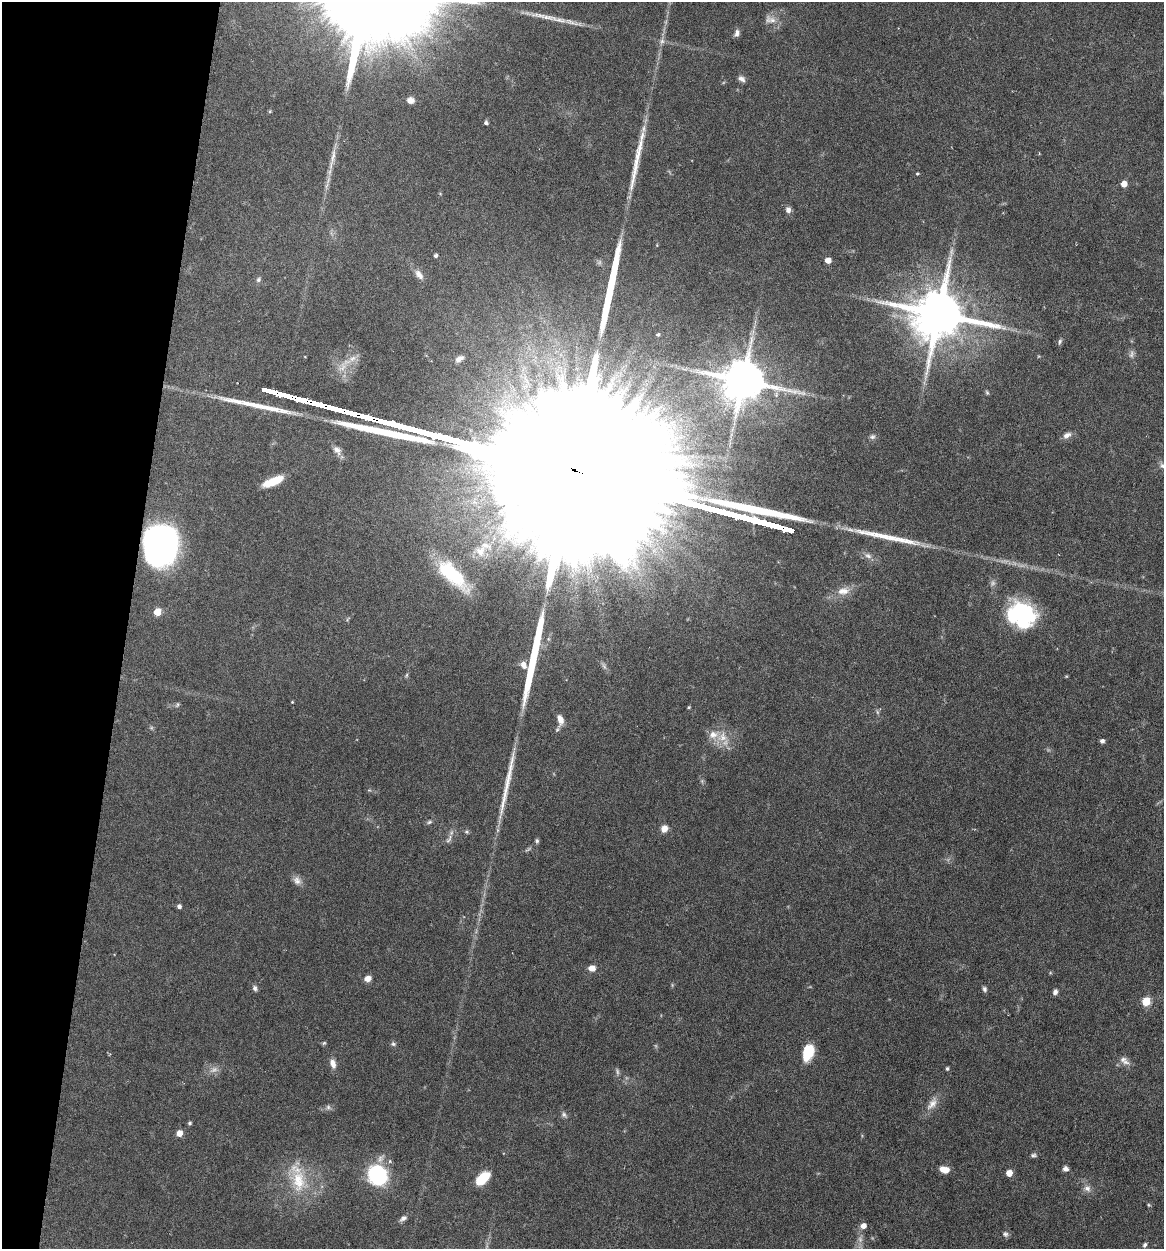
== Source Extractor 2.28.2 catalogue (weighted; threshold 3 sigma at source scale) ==
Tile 9 of 4 x 4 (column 1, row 3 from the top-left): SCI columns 241-1402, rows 1250-2496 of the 5010 x 4991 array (HDU 1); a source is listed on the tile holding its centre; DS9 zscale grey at full resolution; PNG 1166 x 1251 px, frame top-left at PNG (2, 2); no overlay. Shown black and unused: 11% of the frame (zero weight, under 4 of 7 exposures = <1% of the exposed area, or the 3 px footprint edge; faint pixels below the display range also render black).
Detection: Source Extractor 2.28.2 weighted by HDU 2 'WHT'; one run over the whole footprint, this tile lists its part. Background 0.0616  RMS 0.0029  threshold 0.0117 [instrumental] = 3 sigma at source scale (4.09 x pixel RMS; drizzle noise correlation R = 1.36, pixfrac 0.8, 0.05/0.05 arcsec/px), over >= 5 px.
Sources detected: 100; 5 too faint to see at this stretch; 1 inside a brighter object's white glare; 7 long thin detections or spike segments (spike, bleed or trail) — not listed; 2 inside a brighter listed object's ellipse — not listed separately; the other 85 listed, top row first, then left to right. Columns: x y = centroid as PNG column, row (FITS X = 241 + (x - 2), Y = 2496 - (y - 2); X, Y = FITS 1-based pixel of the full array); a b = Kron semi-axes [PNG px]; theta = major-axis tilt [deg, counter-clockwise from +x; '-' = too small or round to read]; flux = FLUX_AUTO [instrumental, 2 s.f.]
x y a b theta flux
770 19 18 10 -14 2.3
737 33 9 6 74 1
662 41 9 7 66 1.1
741 79 9 6 -31 1.1
410 100 8 7 - 1.6
270 111 4 4 - 0.31
486 123 6 5 - 0.59
333 156 28 5 82 2.8
917 174 4 4 - 0.32
1124 184 5 4 - 3.7
788 210 8 6 -88 1.2
436 256 4 4 - 0.63
828 260 5 5 - 3.1
419 275 14 8 -52 1.8
258 280 8 6 48 0.67
939 314 16 14 -6 1900
658 334 5 4 - 0.34
1060 342 8 5 68 0.62
1131 354 13 6 81 1
352 358 15 8 29 2.5
459 359 12 7 36 1.6
743 381 13 11 -6 1200
987 393 6 4 -63 0.43
301 399 15 3 -14 1100
317 404 13 3 -13 1000
334 408 14 3 -13 1100
351 413 13 3 -14 1100
1067 435 11 7 31 1.4
872 437 8 7 - 0.8
337 450 14 9 -56 2
1163 466 11 7 -29 1.2
273 481 21 7 23 6.5
161 544 37 29 81 82
480 551 21 18 5 6.6
451 573 54 18 -47 20
843 591 18 11 10 3.3
157 612 5 5 - 8.1
1022 615 30 24 -23 27
524 665 10 7 -63 1.7
407 675 6 4 88 0.4
292 702 3 3 - 0.24
177 704 8 4 53 0.47
689 707 4 4 - 0.29
877 712 6 4 -71 0.46
560 719 14 8 -77 2.5
722 737 18 14 5 4.7
1102 741 4 4 - 0.96
369 790 6 4 -40 0.33
429 822 9 5 16 0.56
664 829 8 7 - 2.2
466 832 6 6 - 0.48
449 839 15 5 61 1.1
537 841 6 5 - 0.51
297 880 12 10 -50 1.6
179 907 4 4 - 0.92
592 968 8 6 2 2.2
368 979 6 6 - 2.2
255 988 8 5 -71 0.79
984 989 7 5 -72 0.65
1055 992 6 5 - 0.95
1146 1002 5 5 - 12
324 1043 6 4 21 0.41
393 1044 7 6 - 0.57
808 1052 16 10 75 8.3
1124 1061 15 8 -38 1.8
333 1064 12 7 -74 1.8
947 1069 4 4 - 0.49
932 1104 20 10 53 2.8
328 1107 8 6 -72 0.74
564 1115 9 6 -58 0.76
190 1123 4 4 - 0.51
179 1133 6 6 - 2.2
1033 1155 8 6 9 0.66
1065 1169 6 6 - 1
944 1170 9 6 -11 3.2
1009 1173 5 5 - 4
378 1176 18 16 -50 27
483 1178 14 8 43 8.2
298 1181 42 25 -77 14
1087 1188 11 9 -45 1.6
1149 1205 5 5 - 0.33
403 1218 10 6 33 0.93
863 1226 6 5 - 1.9
1005 1234 8 6 -35 0.72
1145 1245 6 5 - 0.62
Overlapping masked pixels (flux is a lower limit): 5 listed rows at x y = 301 399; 317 404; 334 408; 351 413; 161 544
Isophote crosses this tile's border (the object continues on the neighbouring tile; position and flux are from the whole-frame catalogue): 1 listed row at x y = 1163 466